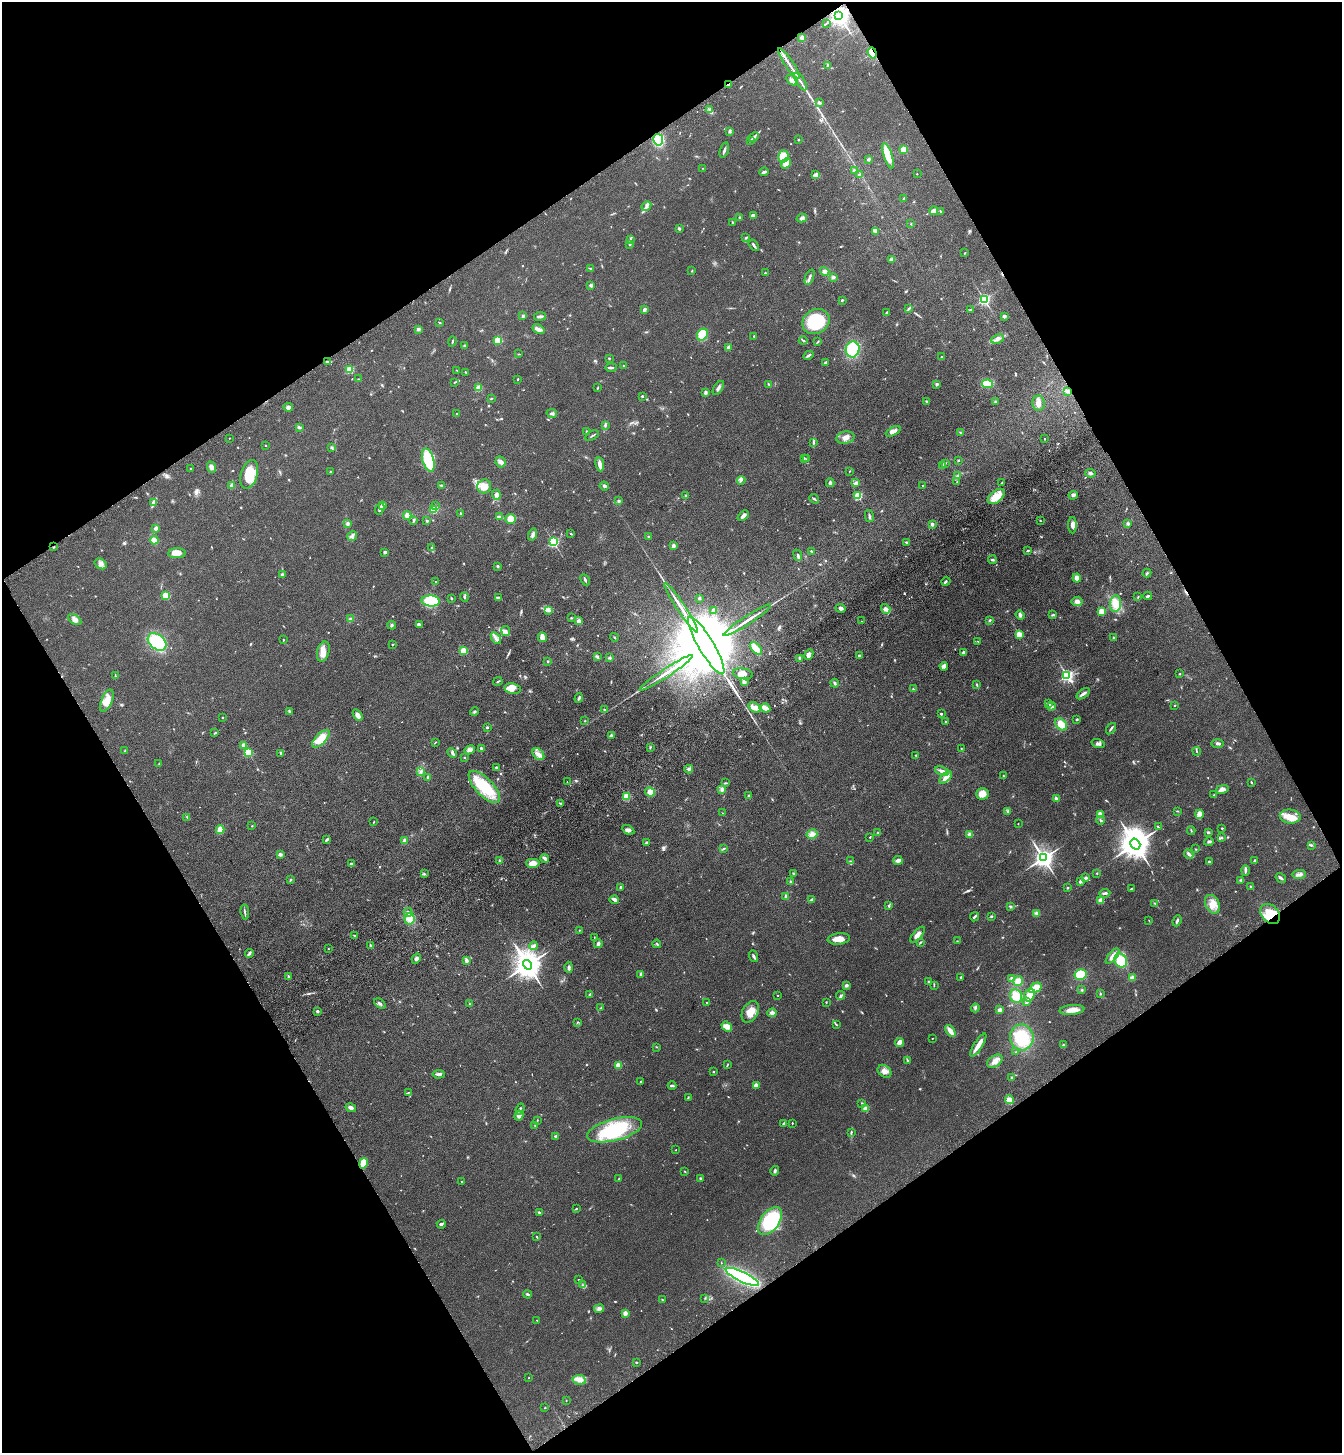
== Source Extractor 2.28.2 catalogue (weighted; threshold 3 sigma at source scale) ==
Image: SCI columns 233-5592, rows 106-5909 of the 5960 x 6015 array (HDU 1 of 3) = the unmasked area's bounding box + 8 px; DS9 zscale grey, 4 x 4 block average (1 PNG px = mean of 4 x 4 image px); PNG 1344 x 1455 px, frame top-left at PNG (2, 2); each listed source drawn as its Kron ellipse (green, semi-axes under 4 px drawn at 4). Shown black and unused: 48% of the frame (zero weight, under 3 of 4 exposures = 6% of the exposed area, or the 3 px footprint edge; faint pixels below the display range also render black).
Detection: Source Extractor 2.28.2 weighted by HDU 2 'WHT'. Background 0.0996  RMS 0.0094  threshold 0.0421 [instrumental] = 3 sigma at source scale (4.5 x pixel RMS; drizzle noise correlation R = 1.50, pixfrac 1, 0.05/0.05 arcsec/px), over >= 5 px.
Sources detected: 745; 2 too faint to see at this stretch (4 x 4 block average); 1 inside a brighter object's white glare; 1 cosmic-ray / hot-pixel residue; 2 long thin detections or spike segments (spike, bleed or trail) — neither listed nor drawn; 6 coinciding with a brighter row at this scale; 34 inside a brighter listed object's ellipse — not listed separately; of the other 699, all 500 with FLUX_AUTO >= 2.88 (the completeness limit of this list) listed and drawn (199 fainter detections not listed), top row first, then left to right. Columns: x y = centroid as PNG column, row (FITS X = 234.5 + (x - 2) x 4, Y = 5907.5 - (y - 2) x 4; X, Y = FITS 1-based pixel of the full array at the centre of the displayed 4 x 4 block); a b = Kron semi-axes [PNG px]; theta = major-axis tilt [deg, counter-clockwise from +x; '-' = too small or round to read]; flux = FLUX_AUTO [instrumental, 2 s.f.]
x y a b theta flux
839 15 3 3 - 5400
826 23 2 2 - 3.7
802 38 3 3 - 20
872 53 6 4 -71 50
789 63 18 2 -56 40
827 65 2 2 - 3.1
792 80 7 4 -32 21
801 82 10 2 -57 16
729 84 3 2 - 5.6
819 103 3 2 - 11
710 110 2 2 - 4
730 131 4 2 - 6.4
754 137 5 2 - 10
658 140 6 5 - 220
750 140 3 2 - 5.5
798 140 2 2 - 5.3
904 149 2 2 - 230
724 150 8 2 72 11
783 156 6 5 - 78
888 156 13 3 -72 100
869 159 2 2 - 33
786 163 5 3 - 71
703 168 2 2 - 4.5
854 171 3 2 - 8.1
764 172 5 3 - 11
917 174 2 2 - 5.2
816 175 3 2 - 7.7
859 175 4 2 - 5.8
904 199 3 2 - 8.9
646 206 5 3 - 17
934 211 4 3 - 37
940 211 2 2 - 4.4
753 216 4 3 - 15
740 218 3 2 - 7.3
802 218 5 4 - 16
733 223 4 2 - 3.7
911 223 3 2 - 3.5
679 229 4 3 - 9.1
876 232 3 2 - 11
746 238 3 2 - 5.2
630 240 4 2 - 7.8
629 244 3 2 - 4.1
754 245 6 2 -55 10
965 253 2 2 - 3.8
892 259 3 3 - 7.9
591 268 3 2 - 4.8
692 271 2 2 - 3.5
825 271 5 3 - 20
765 273 2 2 - 4.8
810 277 8 2 69 15
833 277 3 2 - 14
590 285 2 2 - 19
984 299 2 2 - 1000
842 300 3 2 - 6.4
909 309 3 2 - 6.4
644 310 3 2 - 13
970 310 3 2 - 3.6
886 313 3 2 - 5.9
523 316 3 3 - 7.4
540 316 6 2 8 17
1004 316 3 3 - 11
816 321 14 12 31 300
440 323 2 2 - 3.1
418 329 3 3 - 9.9
538 329 6 3 -31 23
702 335 6 5 - 85
754 336 3 2 - 5
998 339 6 2 23 14
498 340 2 2 - 370
452 341 5 2 - 5.1
803 341 4 2 - 6.4
818 341 2 2 - 3.4
464 345 2 2 - 4.2
728 347 4 3 - 8.2
853 349 8 7 - 240
519 354 2 2 - 3
808 355 5 2 - 8.9
942 357 2 2 - 18
609 358 2 2 - 4.7
327 361 4 2 - 6.7
825 362 4 2 - 10
624 366 2 2 - 22
611 367 6 2 2 9.5
349 370 2 2 - 320
457 370 2 2 - 3.6
466 372 3 2 - 4.1
358 379 3 2 - 3.8
518 379 2 2 - 4.9
455 382 3 2 - 4.4
768 384 3 2 - 5
937 384 2 2 - 14
988 384 5 4 - 120
479 388 2 2 - 190
597 388 3 2 - 3.5
718 388 8 3 57 16
706 392 3 2 - 13
1068 392 3 2 - 3.9
642 396 2 2 - 15
491 398 3 2 - 4.6
927 401 3 2 - 6.6
995 402 3 2 - 2.9
1038 403 8 6 -83 34
288 407 5 4 - 15
457 413 2 2 - 3.6
552 414 5 2 - 11
605 425 3 2 - 6.4
299 427 3 2 - 9.6
893 431 8 3 26 39
587 432 3 2 - 5.5
960 432 3 2 - 3.5
592 436 7 2 31 7
230 438 2 2 - 3.5
845 438 9 6 11 34
1045 439 2 2 - 5.2
813 442 4 2 - 6.5
265 445 2 2 - 6.3
331 447 2 2 - 4.2
804 458 2 2 - 3.8
806 459 2 2 - 4.4
428 460 12 5 -74 330
959 460 2 2 - 2.9
500 462 6 5 - 19
945 463 3 2 - 5.1
600 464 7 2 -81 35
943 465 2 2 - 3
211 467 5 4 - 18
190 469 2 2 - 11
850 471 2 2 - 3
330 472 3 2 - 3.6
1090 473 5 2 - 11
249 474 14 8 73 130
957 476 2 2 - 4.2
741 481 4 2 - 7.8
957 482 2 2 - 2.9
830 483 4 3 - 10
856 483 3 2 - 17
1001 483 3 2 - 3.1
232 485 2 2 - 100
441 485 3 2 - 5
923 485 2 2 - 5.3
484 486 7 6 - 54
604 486 5 2 - 7.8
496 495 5 4 - 17
686 495 2 2 - 14
1073 495 4 3 - 15
858 496 2 2 - 390
996 497 10 5 38 69
814 499 5 2 - 8.1
619 501 2 2 - 12
154 502 4 2 - 52
383 506 3 3 - 22
435 506 3 2 - 3.8
380 509 6 3 68 17
434 510 4 3 - 49
460 513 2 2 - 3.6
407 515 4 3 - 28
743 516 6 3 42 22
869 516 6 2 -78 8.7
499 517 4 2 - 25
510 519 5 5 - 36
414 521 3 2 - 3.2
427 521 2 2 - 8.4
1040 521 2 2 - 3.3
347 523 2 2 - 20
932 524 3 2 - 16
1128 524 3 2 - 14
1072 525 8 4 -90 30
156 528 3 3 - 18
571 534 2 2 - 6
533 535 6 3 73 16
352 536 5 3 - 14
649 537 2 2 - 23
154 540 4 3 - 31
553 542 2 2 - 800
907 542 4 2 - 6.4
673 546 3 2 - 23
53 547 2 2 - 4.6
432 548 3 2 - 6.5
812 551 4 2 - 5.5
1028 551 3 2 - 6.3
385 552 2 2 - 43
177 553 9 5 3 49
798 555 6 2 -69 10
992 560 4 2 - 8.7
101 564 6 5 - 22
497 566 2 2 - 7.1
1147 573 4 2 - 5.5
282 575 2 2 - 59
1077 578 4 3 - 25
585 580 6 2 -65 9.1
946 581 4 2 - 8.4
435 582 2 2 - 5.2
166 595 2 2 - 340
1148 596 4 2 - 9.9
464 597 4 2 - 6.8
1138 597 3 2 - 3.4
451 598 3 2 - 4.7
499 598 3 2 - 4.7
699 598 2 2 - 11
431 601 9 5 -4 180
1077 601 5 4 - 22
1116 604 8 5 84 43
681 608 29 2 -57 59
841 608 5 3 - 16
886 609 5 4 - 19
548 610 3 2 - 7.9
713 610 3 3 - 11
1102 611 2 2 - 250
1020 615 5 3 - 13
1053 615 4 2 - 6.3
571 618 3 2 - 3.3
75 619 7 4 -30 24
351 619 4 3 - 14
747 620 28 2 33 52
990 620 2 2 - 7
579 621 2 2 - 72
861 621 2 2 - 3.3
392 625 4 3 - 6.5
419 625 4 3 - 13
506 631 5 3 - 17
1019 634 2 2 - 190
542 637 5 3 - 39
614 637 4 2 - 4.2
496 638 6 3 -56 17
1113 638 2 2 - 4.5
283 640 2 2 - 3.8
978 641 2 2 - 3
157 642 10 7 -39 300
393 644 2 2 - 6.2
706 645 33 7 -59 200000
756 648 8 3 -49 32
323 651 10 6 75 42
463 651 2 2 - 210
964 652 2 2 - 43
809 655 5 4 - 27
859 656 2 2 - 11
597 657 4 2 - 7.7
610 658 3 3 - 6.4
800 659 3 2 - 23
548 661 3 2 - 4.3
944 666 4 4 - 17
666 673 31 2 33 62
743 674 10 5 -9 38
1180 674 2 2 - 3.4
1067 675 3 2 - 1200
115 676 4 2 - 5
498 681 4 2 - 6.6
744 681 4 3 - 22
835 683 4 3 - 9.9
977 684 2 2 - 4.1
512 689 8 5 -10 33
913 689 2 2 - 4.6
1083 694 8 3 36 16
579 698 5 2 - 9.9
107 701 12 5 65 54
1048 703 3 2 - 5.1
1175 705 2 2 - 4.3
1051 706 4 3 - 11
754 707 6 4 -36 27
766 708 5 3 - 55
604 709 2 2 - 11
290 711 4 2 - 7.7
474 711 4 3 - 8.5
941 714 2 2 - 17
358 715 6 3 -58 34
222 717 2 2 - 11
1076 719 3 2 - 3.8
585 721 2 2 - 3.6
946 721 2 2 - 5.2
1061 724 7 5 -49 65
487 727 2 2 - 19
1111 729 6 2 55 11
215 733 4 2 - 4.3
611 735 3 2 - 5.9
321 739 11 5 45 99
435 742 3 2 - 3.7
1098 744 7 3 -17 16
1218 744 6 3 -1 14
243 745 3 2 - 17
650 747 3 2 - 4.3
481 748 3 2 - 10
961 748 2 2 - 3.1
469 750 5 4 - 17
125 751 3 2 - 3.9
1197 751 4 2 - 5
248 753 2 2 - 430
281 753 3 2 - 4.2
452 753 5 2 - 9.6
538 754 7 5 -44 25
916 755 2 2 - 3.8
464 757 2 2 - 8.9
159 764 3 2 - 4.3
496 768 3 2 - 6.8
689 769 4 3 - 13
942 771 7 3 -22 29
421 772 3 2 - 9
1003 776 2 2 - 4.1
428 777 4 2 - 6.8
946 777 8 4 47 38
567 782 2 2 - 2.9
1251 782 3 2 - 4.5
725 783 3 2 - 4.8
484 787 20 9 -46 230
722 789 4 3 - 14
1222 789 6 4 14 27
650 792 5 4 - 48
982 794 6 5 - 47
1214 795 2 2 - 6.1
749 796 2 2 - 30
626 797 2 2 - 270
1056 799 4 3 - 13
561 803 4 2 - 6
1008 811 2 2 - 4.2
1177 811 3 2 - 3.6
722 813 2 2 - 4.9
1199 814 4 3 - 44
1100 815 2 2 - 160
1290 816 10 7 -6 55
187 817 3 2 - 4
1100 820 4 2 - 7.9
373 822 2 2 - 2.9
1018 824 2 2 - 4.2
252 826 2 2 - 3.3
1158 827 3 2 - 5.3
1222 828 2 2 - 3.9
220 830 4 3 - 56
628 830 6 4 -30 17
1191 831 4 2 - 4.2
878 832 3 2 - 4.1
1208 832 4 2 - 7.3
812 834 5 5 - 28
970 834 3 3 - 17
870 837 2 2 - 4.4
1221 838 3 2 - 4.4
327 839 4 2 - 10
405 841 3 2 - 22
1209 842 5 3 - 11
646 843 2 2 - 5.5
1135 844 6 4 -57 12000
1311 845 3 3 - 5.3
724 849 2 2 - 5.7
1196 849 2 2 - 3
280 854 4 3 - 11
1189 854 5 3 - 13
545 858 4 2 - 22
1043 858 3 3 - 4200
898 860 4 3 - 22
500 861 2 2 - 8.3
850 861 3 2 - 4.8
1254 861 3 2 - 6.5
1209 862 2 2 - 6.5
533 863 6 4 0 53
351 864 3 3 - 13
1245 870 5 3 - 12
1097 873 2 2 - 3.6
424 874 3 2 - 5.6
793 874 2 2 - 4
1299 874 7 3 1 15
1086 878 4 3 - 9.4
1281 878 5 3 - 9.7
290 880 3 2 - 4.2
1241 880 3 3 - 7.3
791 881 3 2 - 6.9
1081 881 4 3 - 15
621 887 2 2 - 36
1251 887 3 2 - 4.9
1067 888 2 2 - 5
1131 889 3 2 - 4.1
1105 893 5 2 - 14
786 897 4 3 - 16
614 900 5 2 - 12
812 900 3 2 - 24
1101 901 2 2 - 180
1155 904 3 2 - 3.8
1212 904 10 6 -63 49
889 906 2 2 - 8.4
1010 906 3 2 - 6.9
245 912 7 2 -84 9.4
408 912 4 2 - 14
1036 913 4 3 - 13
1270 914 11 8 -45 110
975 917 5 2 - 11
992 917 3 2 - 5.6
409 919 6 5 - 41
1149 920 2 2 - 3.4
1177 921 6 2 68 11
579 930 2 2 - 4.8
354 935 3 2 - 5
917 935 10 4 49 27
594 938 3 2 - 3.7
839 939 11 5 7 52
957 941 2 2 - 4.6
920 942 3 2 - 4.2
598 944 4 3 - 18
657 944 4 2 - 5.2
371 945 3 2 - 7.2
534 946 4 3 - 16
328 949 2 2 - 7.3
249 953 4 3 - 10
753 956 6 3 -69 12
1113 956 9 3 50 36
416 959 5 4 - 14
466 960 3 3 - 15
1121 960 7 6 - 110
528 965 5 4 - 9700
569 967 5 3 - 13
1080 974 6 5 - 150
641 975 4 3 - 11
288 976 3 2 - 5.6
961 977 3 2 - 5.5
1012 978 3 2 - 11
1132 978 2 2 - 130
929 981 2 2 - 4.9
1018 981 5 4 - 38
846 985 4 3 - 10
934 985 4 2 - 4
1035 988 7 4 34 65
1082 990 3 2 - 3.9
1100 993 4 2 - 4.4
590 994 2 2 - 11
778 995 2 2 - 5
841 995 4 2 - 6.9
1029 995 6 5 - 49
1016 996 7 6 - 79
707 1002 2 2 - 6.7
826 1002 2 2 - 4.5
1027 1002 4 2 - 13
380 1004 6 3 -39 12
469 1004 2 2 - 4.2
601 1008 3 2 - 3.7
975 1008 4 2 - 7.6
999 1010 3 3 - 17
1072 1010 12 5 6 49
317 1011 3 3 - 9.5
750 1012 11 7 62 65
772 1013 5 3 - 17
577 1022 3 2 - 3.2
836 1024 3 2 - 4.5
727 1026 6 4 -38 36
950 1031 7 3 -55 44
1022 1037 13 12 - 190
932 1038 2 2 - 4.3
899 1042 4 3 - 33
978 1045 13 3 58 54
1063 1045 3 2 - 5
657 1047 2 2 - 3
1016 1052 2 2 - 3.7
908 1061 3 2 - 3.8
995 1061 8 5 37 33
728 1064 3 2 - 3.8
618 1065 3 3 - 43
885 1071 7 5 -36 34
713 1072 2 2 - 4.3
439 1074 6 2 4 19
1012 1078 2 2 - 10
641 1081 2 2 - 7.3
756 1085 2 2 - 76
672 1086 4 2 - 11
408 1093 3 2 - 3.7
688 1098 3 2 - 4.9
1009 1100 4 4 - 36
862 1103 3 2 - 5.5
351 1108 5 3 - 23
520 1109 5 2 - 8.4
866 1109 2 2 - 140
519 1116 5 4 - 21
537 1121 3 2 - 4.1
792 1123 2 2 - 4
783 1124 3 2 - 8.1
535 1125 3 2 - 2.9
615 1130 28 11 15 370
851 1132 3 2 - 3.5
556 1136 3 2 - 9.7
676 1150 2 2 - 4.9
363 1163 5 3 - 77
685 1171 2 2 - 3.7
775 1171 5 3 - 8.9
700 1178 2 2 - 17
619 1179 3 2 - 3.1
462 1181 2 2 - 6.2
576 1208 3 2 - 3.4
539 1212 3 2 - 10
770 1221 16 9 53 400
441 1224 4 3 - 11
537 1237 3 2 - 4
721 1263 2 2 - 3
742 1277 18 5 -26 900
579 1280 2 2 - 5.2
583 1285 3 2 - 3.9
527 1294 4 2 - 6.4
705 1298 3 2 - 2.9
662 1300 2 2 - 3
599 1308 5 4 - 16
625 1313 4 3 - 21
537 1320 2 2 - 3.3
636 1362 3 2 - 3.9
529 1378 2 2 - 4.3
579 1380 7 5 -11 28
566 1401 2 2 - 4
545 1408 2 2 - 3.8
Overlapping masked pixels (flux is a lower limit): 5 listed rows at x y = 839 15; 872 53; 729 84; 1270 914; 363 1163
Diffuse or blended objects may show on this block-average render without a row.